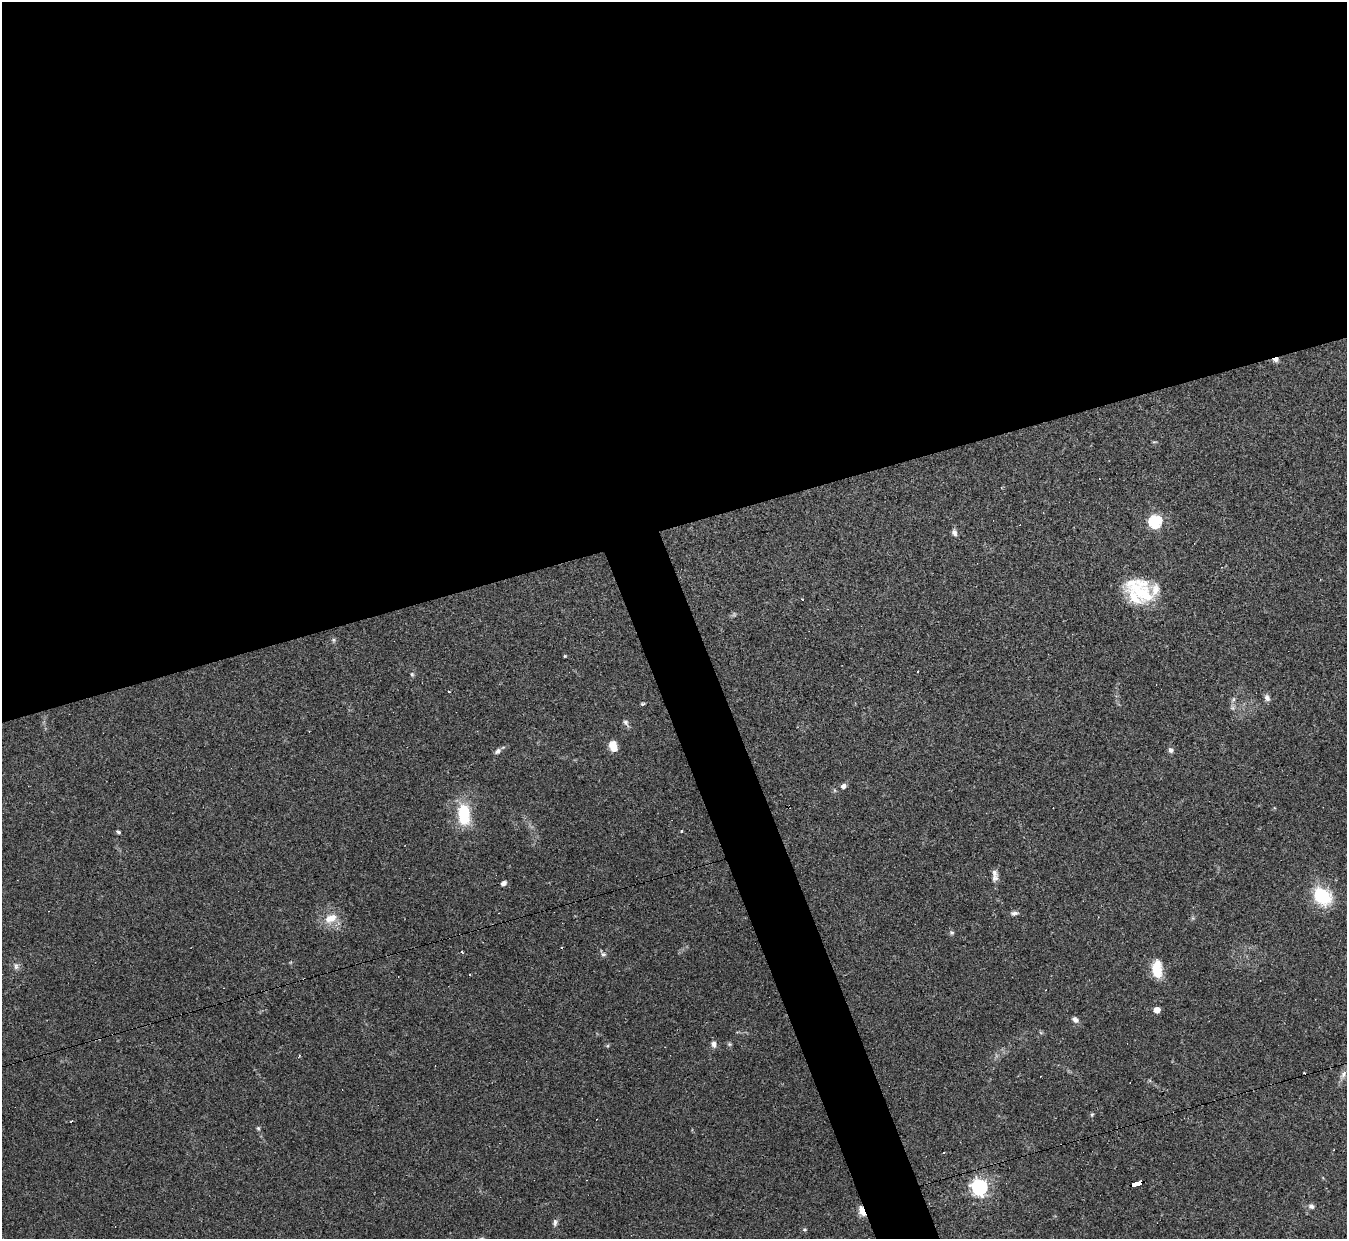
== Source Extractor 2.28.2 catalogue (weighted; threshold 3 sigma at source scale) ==
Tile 2 of 4 x 4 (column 2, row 1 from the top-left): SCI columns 1346-2690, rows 3859-5095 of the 5380 x 5366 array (HDU 1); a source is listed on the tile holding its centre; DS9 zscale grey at full resolution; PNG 1349 x 1241 px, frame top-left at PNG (2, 2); no overlay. Shown black and unused: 45% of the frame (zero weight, under 3 of 4 exposures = <1% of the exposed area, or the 3 px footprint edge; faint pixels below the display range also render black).
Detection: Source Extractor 2.28.2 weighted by HDU 2 'WHT'; one run over the whole footprint, this tile lists its part. Background 0.048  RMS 0.0043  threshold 0.0194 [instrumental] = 3 sigma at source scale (4.5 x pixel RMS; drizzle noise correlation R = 1.50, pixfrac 1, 0.05/0.05 arcsec/px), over >= 5 px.
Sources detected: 62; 1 too faint to see at this stretch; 11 cosmic-ray / hot-pixel residue — not listed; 3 inside a brighter listed object's ellipse — not listed separately; the other 47 listed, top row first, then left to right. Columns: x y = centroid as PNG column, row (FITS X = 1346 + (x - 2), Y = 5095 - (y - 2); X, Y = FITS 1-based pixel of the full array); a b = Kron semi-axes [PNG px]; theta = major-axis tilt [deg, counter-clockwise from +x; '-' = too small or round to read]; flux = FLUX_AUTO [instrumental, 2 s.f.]
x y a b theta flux
1276 359 9 6 13 1.7
1001 488 3 3 - 0.36
1155 521 6 6 - 68
954 533 10 6 -74 1.5
1142 593 40 21 -44 20
802 599 3 3 - 0.46
334 640 6 4 -90 0.71
565 656 3 3 - 0.37
412 674 6 5 - 0.68
449 692 2 2 - 0.53
1267 698 9 7 -64 1.6
1233 699 8 5 71 1.1
643 704 5 4 - 0.54
626 723 10 6 -56 1.3
309 731 2 2 - 0.31
613 746 10 7 -71 6.1
1171 750 7 6 - 1.4
498 751 8 6 40 1.5
843 786 6 5 - 1.8
464 814 22 12 -87 20
682 831 3 3 - 0.89
118 832 5 3 - 0.74
994 873 13 8 -78 2.3
503 883 5 4 - 1.7
1322 895 10 8 -43 44
1014 913 11 5 4 1.3
331 918 19 12 24 6.8
951 933 7 6 - 0.8
603 954 7 6 - 1.1
16 966 10 6 -84 1.5
1157 970 20 11 -86 10
1157 1010 5 4 - 6.6
1075 1020 9 7 -33 1.7
714 1044 9 7 -81 1.8
729 1044 6 5 - 0.67
299 1055 4 2 - 0.43
1343 1075 12 7 53 2
1092 1115 6 4 69 0.61
71 1121 3 2 - 0.74
258 1128 5 5 - 0.61
944 1153 3 2 - 0.48
1136 1184 9 4 16 71
979 1187 6 6 - 150
1311 1206 9 7 -13 1.4
862 1211 10 5 -67 6.2
555 1222 11 5 86 1.3
805 1230 7 4 -6 0.64
Overlapping masked pixels (flux is a lower limit): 3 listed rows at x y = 1276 359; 1136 1184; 862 1211